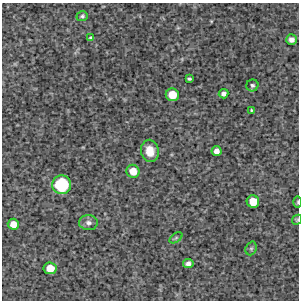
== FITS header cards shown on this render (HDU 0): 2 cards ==
NAXIS1  =                  297 /Length X axis
NAXIS2  =                  298 /Length Y axis

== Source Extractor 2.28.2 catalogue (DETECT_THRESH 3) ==
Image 297 x 298 px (HDU 0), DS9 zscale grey, 1 PNG px = 1 image px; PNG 301 x 302 px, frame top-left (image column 1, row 298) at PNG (2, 3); each listed source drawn as its Kron ellipse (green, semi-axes under 4 px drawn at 4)
Background 4550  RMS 230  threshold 682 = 3 sigma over >= 5 px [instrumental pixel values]
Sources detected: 21; all 21 listed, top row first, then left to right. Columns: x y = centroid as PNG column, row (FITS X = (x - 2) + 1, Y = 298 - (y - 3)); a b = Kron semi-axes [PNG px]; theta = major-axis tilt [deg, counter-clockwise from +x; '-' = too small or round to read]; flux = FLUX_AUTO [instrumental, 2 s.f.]
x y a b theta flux
82 16 6 5 - 26000
91 38 4 3 - 27000
291 40 5 5 - 59000
189 79 4 3 - 23000
252 85 6 6 - 31000
224 94 5 4 - 60000
172 95 6 6 - 290000
251 110 3 2 - 14000
150 151 11 9 -80 200000
216 151 5 5 - 81000
133 171 6 6 - 200000
62 185 9 9 - 920000
253 202 6 6 - 240000
298 202 5 3 - 16000
297 220 5 4 - 19000
88 223 9 7 1 58000
13 224 5 5 - 140000
176 238 7 4 37 21000
251 248 7 5 69 28000
188 263 5 4 - 55000
50 268 6 6 - 220000
At the frame edge (FLAGS 8, measured only in part): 2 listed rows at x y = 298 202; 297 220